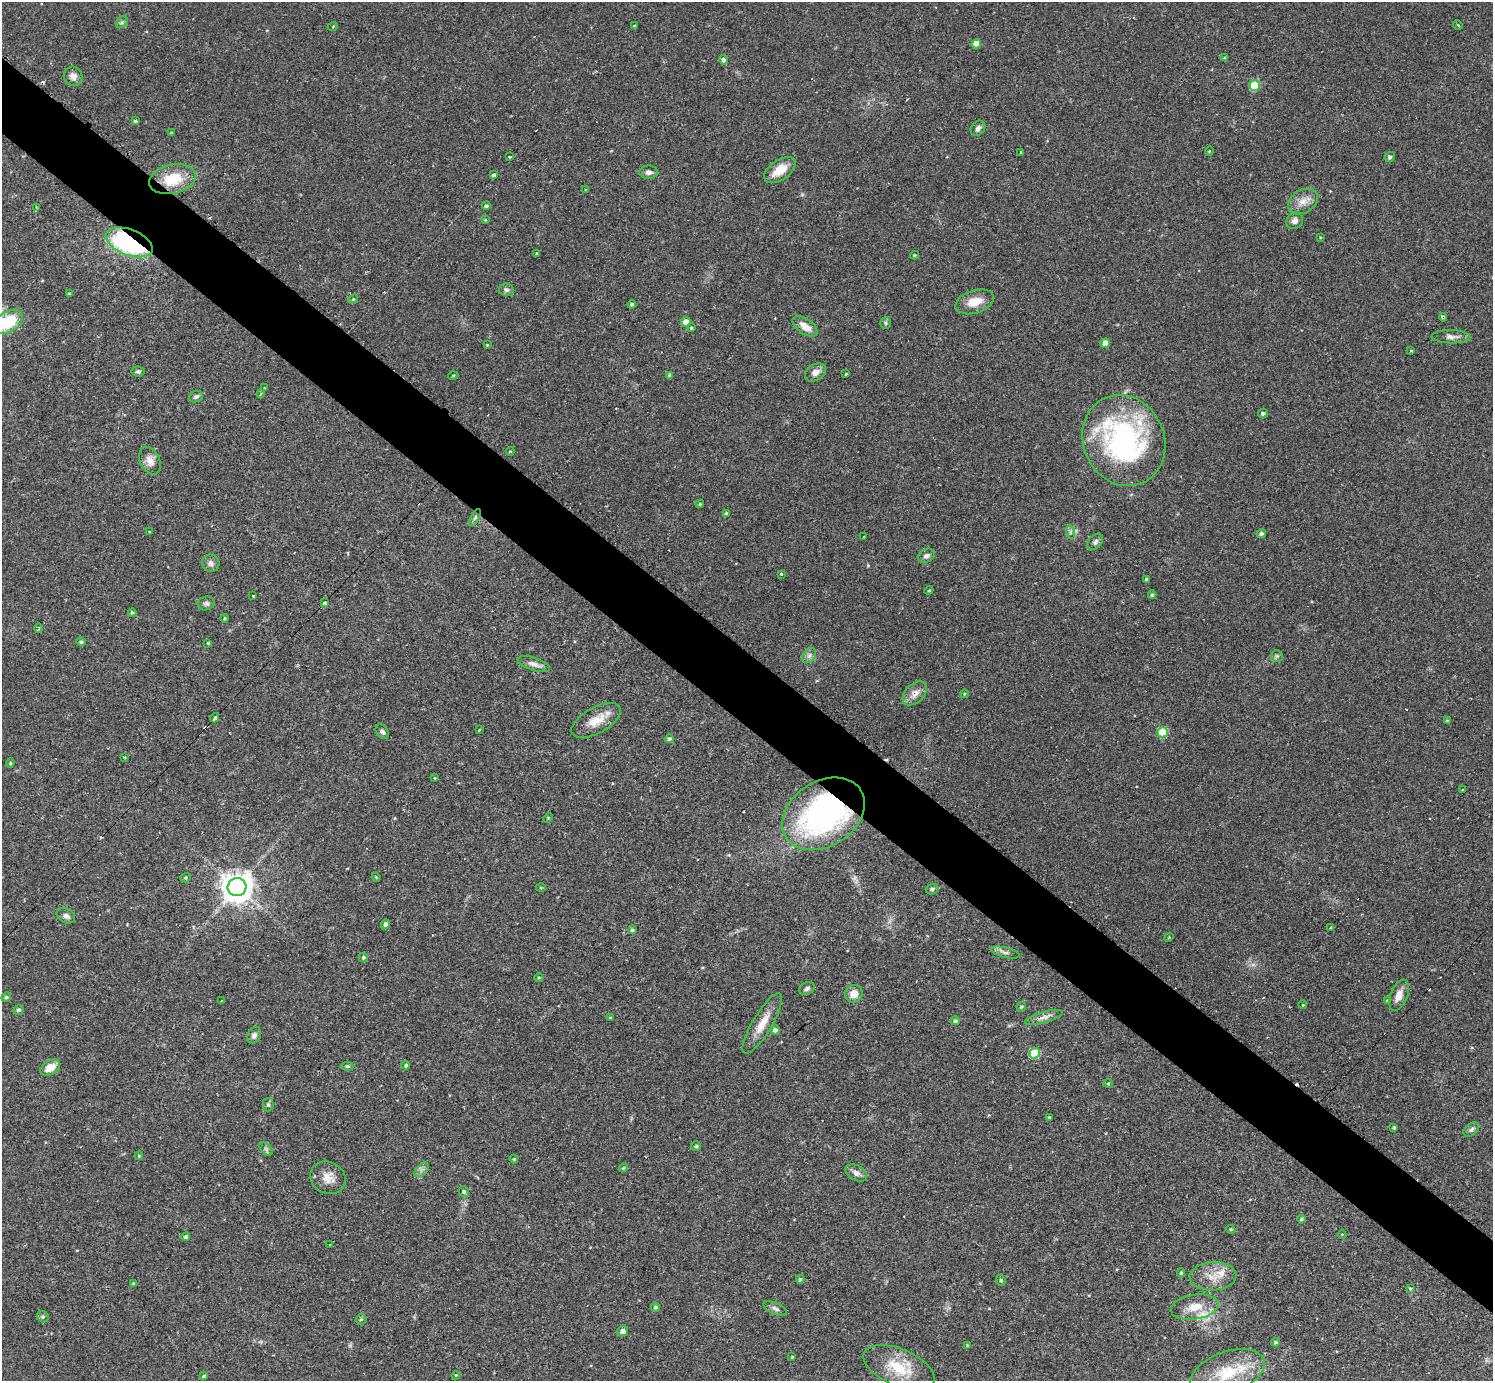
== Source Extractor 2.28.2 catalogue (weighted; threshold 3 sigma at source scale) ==
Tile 11 of 4 x 4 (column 3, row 3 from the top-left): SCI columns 2984-4474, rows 1675-3053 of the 5978 x 5982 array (HDU 1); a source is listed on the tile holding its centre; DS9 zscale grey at full resolution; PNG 1495 x 1383 px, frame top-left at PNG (2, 2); each listed source drawn as its Kron ellipse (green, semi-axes under 4 px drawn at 4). Shown black and unused: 5% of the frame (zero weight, under 2 of 3 exposures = <1% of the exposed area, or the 3 px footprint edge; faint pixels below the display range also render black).
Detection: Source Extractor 2.28.2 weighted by HDU 2 'WHT'; one run over the whole footprint, this tile lists its part. Background 0.061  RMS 0.0054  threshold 0.0243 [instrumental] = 3 sigma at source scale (4.5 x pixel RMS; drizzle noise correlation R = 1.50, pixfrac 1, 0.05/0.05 arcsec/px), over >= 5 px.
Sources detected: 180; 11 cosmic-ray / hot-pixel residue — neither listed nor drawn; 2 inside a brighter listed object's ellipse — not listed separately; the other 167 listed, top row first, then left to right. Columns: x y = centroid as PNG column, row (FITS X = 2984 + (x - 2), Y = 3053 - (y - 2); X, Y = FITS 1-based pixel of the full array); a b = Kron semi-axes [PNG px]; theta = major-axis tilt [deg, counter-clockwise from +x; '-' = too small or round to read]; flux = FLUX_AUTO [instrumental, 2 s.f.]
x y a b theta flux
122 22 7 5 45 1.1
1458 25 5 3 - 0.54
333 26 5 3 - 0.43
634 26 3 3 - 1
976 44 5 4 - 6.5
1225 58 4 4 - 0.99
723 60 5 4 - 1.6
73 76 10 9 - 3.1
1254 85 5 5 - 24
135 121 3 3 - 0.64
978 128 8 6 48 2
171 133 4 3 - 0.46
1209 151 4 4 - 0.52
1021 152 3 2 - 0.46
510 157 3 3 - 1.1
1390 157 5 5 - 1.4
780 170 18 10 35 9.5
649 172 9 6 -1 2.3
493 175 4 4 - 4.4
173 179 24 14 12 18
586 190 3 3 - 0.48
1303 202 16 11 32 5.7
486 206 4 4 - 0.94
36 207 3 2 - 0.75
485 220 4 4 - 0.45
1295 221 9 8 - 2.3
1320 237 3 2 - 0.37
129 242 24 13 -21 93
537 253 3 3 - 4
914 255 4 4 - 0.68
506 290 7 6 - 1.5
69 294 3 3 - 0.72
353 299 5 4 - 0.71
974 302 20 11 18 8.9
632 304 4 4 - 1
1443 317 4 3 - 4.9
8 322 16 10 33 23
686 322 5 4 - 6
886 323 6 5 - 0.91
805 326 14 7 -35 5.6
691 328 3 3 - 1.8
1451 337 19 6 -1 3.1
1105 343 5 4 - 4.5
487 345 3 3 - 0.39
1411 350 3 3 - 2.1
138 371 6 5 - 1.1
815 372 11 8 31 3.9
846 374 4 4 - 0.49
670 375 4 3 - 1.5
453 376 5 3 - 0.47
265 388 4 3 - 0.57
261 394 4 3 - 0.71
196 397 7 5 23 1.3
1263 413 5 4 - 1.2
1124 441 46 40 -66 120
510 451 4 4 - 0.5
150 461 14 9 -62 4.4
700 504 4 4 - 0.63
726 513 4 4 - 1.1
475 517 9 4 63 1.2
149 532 4 3 - 0.57
1070 532 7 4 -73 1.1
1261 533 5 4 - 1.4
863 537 3 3 - 2
1095 542 9 6 46 1.7
926 556 9 6 28 1.7
211 563 9 8 - 2.3
781 574 3 3 - 1.2
1146 580 4 3 - 1.3
929 590 4 3 - 0.51
1152 595 4 3 - 1
252 596 3 3 - 3
206 603 8 7 - 1.4
324 603 3 3 - 3.6
132 613 4 4 - 0.84
224 618 4 3 - 0.57
39 628 5 3 - 0.61
81 642 5 4 - 1.1
208 643 3 3 - 1.7
809 655 8 6 55 1.8
1277 656 6 6 - 1
534 664 17 6 -18 3.1
915 693 14 9 44 4.3
964 694 4 3 - 0.4
215 718 5 3 - 3.6
596 720 27 13 29 10
1447 721 4 4 - 0.67
479 730 3 3 - 1.1
382 732 8 5 -55 1.5
1162 732 5 5 - 25
669 739 4 4 - 1
124 757 3 2 - 0.52
10 763 4 4 - 0.59
434 778 2 2 - 0.56
1462 790 3 3 - 2
824 814 44 32 33 130
548 818 5 4 - 0.52
376 877 4 3 - 0.56
186 878 5 4 - 0.73
237 887 9 9 - 800
541 888 5 3 - 0.47
932 889 6 5 - 1.1
66 916 10 7 -28 2.3
385 924 5 4 - 1.4
1331 927 3 3 - 2.4
632 930 4 4 - 1.3
1169 937 5 3 - 0.43
1005 952 15 5 -14 2.1
363 957 5 4 - 0.93
539 977 4 3 - 0.53
807 988 8 6 25 1.5
854 994 9 8 - 5.2
1399 995 16 8 68 4.9
6 997 5 4 - 1.1
221 1001 3 3 - 1.1
1387 1001 3 3 - 2
1303 1005 4 3 - 0.38
1021 1007 5 4 - 0.83
18 1010 5 5 - 1.3
1044 1017 19 5 15 3.3
610 1018 4 4 - 0.46
955 1021 4 4 - 1.2
762 1023 34 10 59 9.5
775 1030 4 4 - 1.9
254 1035 8 6 60 2.2
1034 1053 5 5 - 23
406 1065 4 4 - 0.91
347 1066 6 4 0 0.85
50 1068 10 7 29 7.2
1108 1084 5 3 - 0.5
268 1105 7 5 89 1.1
1049 1117 4 4 - 0.55
1394 1127 3 3 - 0.74
1471 1129 9 6 39 1.4
696 1146 5 5 - 0.7
266 1149 8 4 -45 1.2
139 1156 4 4 - 0.69
514 1159 4 3 - 0.53
623 1168 4 4 - 0.65
422 1170 9 5 44 1.6
856 1173 11 7 -29 2.7
328 1178 18 15 -28 6.9
464 1192 5 5 - 1.2
1301 1219 4 3 - 0.72
1231 1229 5 4 - 0.66
1342 1234 4 3 - 0.41
186 1237 4 4 - 1.4
330 1245 3 3 - 6.8
1181 1273 5 4 - 0.74
1213 1276 23 14 4 9
800 1279 4 3 - 0.83
1001 1280 6 4 -68 0.85
133 1284 4 3 - 0.93
1411 1288 3 3 - 1.8
655 1307 5 4 - 0.97
1195 1307 24 12 9 9.3
775 1309 13 5 -25 1.9
43 1317 6 5 - 1.2
361 1319 5 5 - 0.74
623 1331 5 5 - 2.8
1275 1342 4 4 - 0.85
967 1345 4 3 - 0.52
792 1357 4 3 - 0.46
899 1368 38 18 -23 21
1227 1373 39 21 20 27
456 1375 4 3 - 0.42
203 1376 3 3 - 4
Overlapping masked pixels (flux is a lower limit): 4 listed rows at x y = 129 242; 1443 317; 915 693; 824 814
Isophote crosses this tile's border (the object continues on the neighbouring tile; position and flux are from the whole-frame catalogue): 1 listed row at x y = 8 322